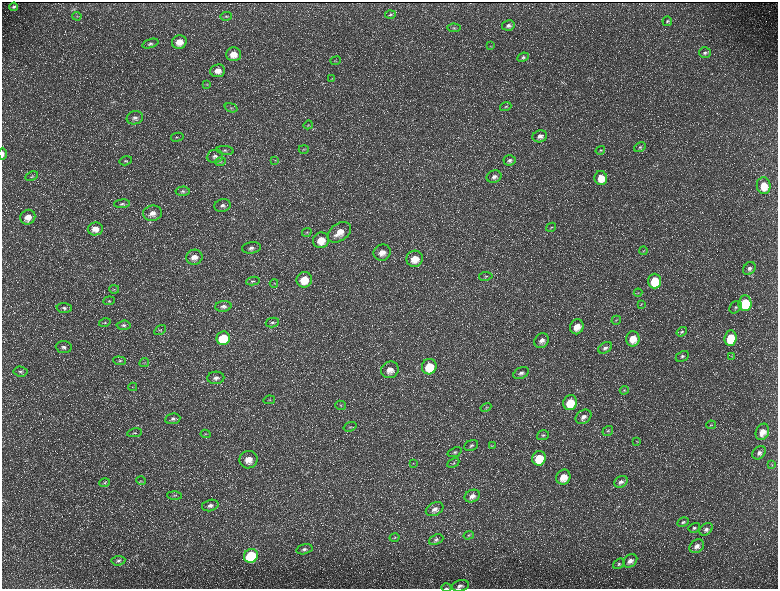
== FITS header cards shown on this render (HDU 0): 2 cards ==
NAXIS1  =                 1552 / length of data axis 1
NAXIS2  =                 1173 / length of data axis 2

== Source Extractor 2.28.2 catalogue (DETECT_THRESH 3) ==
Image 1552 x 1173 px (HDU 0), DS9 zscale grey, zoomed out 1/2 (1 PNG px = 2 x 2 image px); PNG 780 x 591 px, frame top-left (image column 1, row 1173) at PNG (2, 2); each listed source drawn as its Kron ellipse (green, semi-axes under 4 px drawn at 4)
Background 223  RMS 10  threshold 30.2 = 3 sigma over >= 5 px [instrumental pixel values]
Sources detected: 166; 31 cannot appear on this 1/2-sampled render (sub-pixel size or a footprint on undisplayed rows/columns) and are neither listed nor drawn; the other 135 listed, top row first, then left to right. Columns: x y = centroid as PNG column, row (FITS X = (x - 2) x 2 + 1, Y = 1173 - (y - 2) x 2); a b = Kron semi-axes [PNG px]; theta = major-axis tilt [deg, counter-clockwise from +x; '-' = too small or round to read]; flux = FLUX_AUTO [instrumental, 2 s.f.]
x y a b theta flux
14 7 4 3 - 4100
390 14 5 4 - 3100
77 16 4 3 - 2000
226 16 6 4 5 3000
667 21 5 4 - 3000
508 25 6 5 - 5800
454 28 6 4 -3 3400
179 42 7 6 - 24000
150 43 8 4 18 4800
490 46 4 2 - 930
705 53 6 5 - 4400
233 54 7 7 - 23000
523 57 6 4 25 3700
336 61 5 2 - 1900
218 71 7 6 - 16000
332 78 4 2 - 1400
206 84 4 3 - 1600
506 107 6 4 21 3100
231 108 6 3 -19 2700
135 118 8 6 18 8100
308 125 5 3 - 1900
540 136 7 6 - 11000
177 137 6 3 14 2300
640 147 6 4 32 3800
304 149 5 2 - 1900
225 150 9 4 -8 5000
600 150 5 3 - 2300
3 154 6 2 90 5500
215 156 8 6 7 8200
275 160 3 2 - 1400
510 160 6 5 - 5700
126 161 7 3 17 3000
221 162 5 4 - 3100
32 176 6 4 25 3000
494 177 7 6 - 9300
601 178 7 6 - 32000
764 186 8 7 - 39000
183 191 7 4 5 5200
122 204 8 4 4 5000
222 205 8 6 16 8800
153 213 9 7 8 16000
28 217 8 7 - 22000
551 227 5 3 - 2500
95 229 7 6 - 19000
307 232 5 3 - 2700
339 232 13 8 36 28000
321 240 8 8 - 34000
251 248 9 5 8 9100
643 251 4 3 - 1700
382 253 9 8 - 19000
194 257 8 7 - 18000
415 259 8 8 - 32000
749 268 7 5 50 8500
486 276 7 3 9 3100
304 280 8 7 - 43000
253 281 7 3 9 3300
655 281 7 6 - 66000
274 283 4 2 - 1300
114 289 5 2 - 1700
638 293 4 3 - 1600
109 301 6 3 6 2100
745 303 8 6 85 90000
641 304 3 2 - 1100
223 306 8 5 4 7500
735 307 7 5 45 5300
64 308 7 5 -2 5100
616 320 5 2 - 1700
272 322 7 4 13 4400
105 323 6 4 15 3000
123 325 7 4 4 5200
577 327 7 6 - 24000
160 330 6 4 33 3200
682 332 6 4 36 3500
223 338 7 6 - 89000
730 338 7 6 - 75000
633 339 7 6 - 32000
542 341 8 6 50 12000
64 347 8 6 -5 7400
605 348 7 5 33 7400
682 356 7 5 28 5300
732 356 4 3 - 1600
119 361 6 4 -5 3900
144 363 5 2 - 1400
429 367 8 7 - 65000
390 370 9 8 - 19000
21 371 7 5 -6 5200
521 373 8 5 25 7900
216 378 8 6 2 10000
133 387 4 3 - 1800
624 390 4 4 - 2400
269 400 6 3 12 2200
570 403 8 7 - 53000
341 405 5 4 - 3600
486 407 5 3 - 2400
583 417 8 6 36 12000
173 419 7 5 8 7100
711 425 5 3 - 1700
350 427 6 3 18 2600
608 431 5 4 - 3400
762 432 8 6 67 22000
135 433 7 3 9 2900
206 434 5 3 - 2400
543 435 6 4 17 4300
637 441 3 2 - 1100
471 445 7 5 26 5000
492 446 3 2 - 1100
455 452 7 4 20 4500
759 453 7 6 - 9300
539 458 7 6 - 53000
248 460 9 8 - 28000
413 463 4 3 - 2000
453 463 6 3 28 3000
772 465 3 2 - 1400
563 477 8 6 58 33000
141 480 5 3 - 1900
621 482 7 5 32 7200
104 483 5 3 - 2700
175 495 7 3 -3 3000
472 496 8 6 23 13000
210 505 8 5 14 8400
435 509 9 6 27 11000
683 522 6 4 28 4100
694 528 6 4 30 4200
706 529 7 5 38 7200
469 535 5 4 - 2700
395 538 5 3 - 2100
436 540 7 5 23 5700
697 546 8 6 39 11000
304 549 8 5 13 6500
251 556 7 6 - 160000
118 561 7 5 7 5000
630 561 8 6 36 13000
619 564 6 4 36 3900
460 586 9 5 13 8300
446 588 5 2 - 1700
At the frame edge (FLAGS 8, measured only in part): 3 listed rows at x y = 3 154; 460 586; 446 588
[31 sub-pixel or undisplayed-footprint detections neither listed nor drawn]